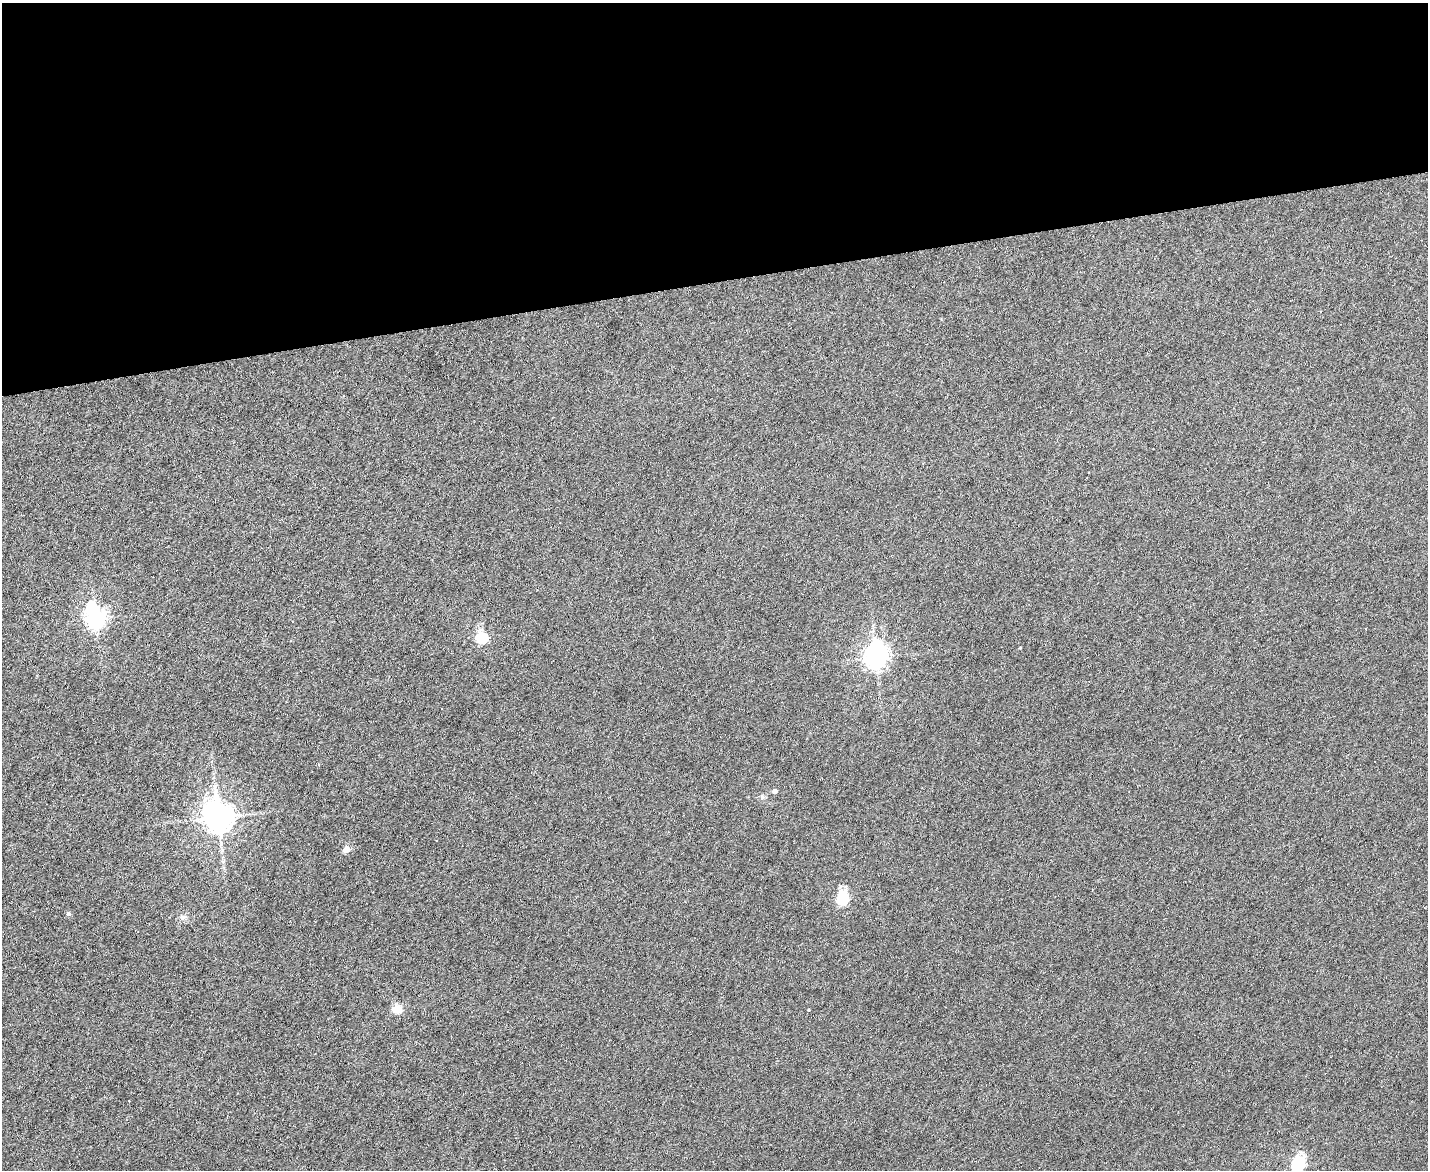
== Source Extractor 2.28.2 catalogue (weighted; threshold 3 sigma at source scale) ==
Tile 2 of 3 x 4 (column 2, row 1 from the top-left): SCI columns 1666-3091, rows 3504-4671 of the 4649 x 4671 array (HDU 1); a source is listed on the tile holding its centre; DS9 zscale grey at full resolution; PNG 1430 x 1172 px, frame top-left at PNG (2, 3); no overlay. Shown black and unused: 24% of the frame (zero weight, under 4 of 8 exposures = <1% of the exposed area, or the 3 px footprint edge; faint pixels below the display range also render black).
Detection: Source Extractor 2.28.2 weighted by HDU 2 'WHT'; one run over the whole footprint, this tile lists its part. Background 0.00302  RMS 0.004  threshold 0.0164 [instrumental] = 3 sigma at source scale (4.09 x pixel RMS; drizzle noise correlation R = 1.36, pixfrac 0.8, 0.05/0.05 arcsec/px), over >= 5 px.
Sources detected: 16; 1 cosmic-ray / hot-pixel residue — not listed; the other 15 listed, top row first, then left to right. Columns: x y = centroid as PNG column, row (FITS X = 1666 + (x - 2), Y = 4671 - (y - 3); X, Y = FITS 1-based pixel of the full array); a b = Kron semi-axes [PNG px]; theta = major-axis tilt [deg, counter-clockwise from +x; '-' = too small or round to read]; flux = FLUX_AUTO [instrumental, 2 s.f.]
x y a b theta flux
95 618 9 7 -72 200
481 638 6 5 - 31
1020 648 3 2 - 0.27
876 657 9 7 84 280
774 791 4 4 - 1.7
218 817 10 8 -74 580
436 841 2 2 - 0.28
346 849 5 4 - 5.9
843 899 6 5 - 44
68 914 5 4 - 0.95
183 917 10 6 15 1.2
396 1009 5 5 - 14
808 1010 3 3 - 0.28
129 1101 2 2 - 0.21
1298 1164 6 6 - 56
Isophote crosses this tile's border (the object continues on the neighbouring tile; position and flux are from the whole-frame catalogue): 1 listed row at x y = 1298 1164
Unlisted compact peaks at least as high as the median listed source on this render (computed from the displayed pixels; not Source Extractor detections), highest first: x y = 762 797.